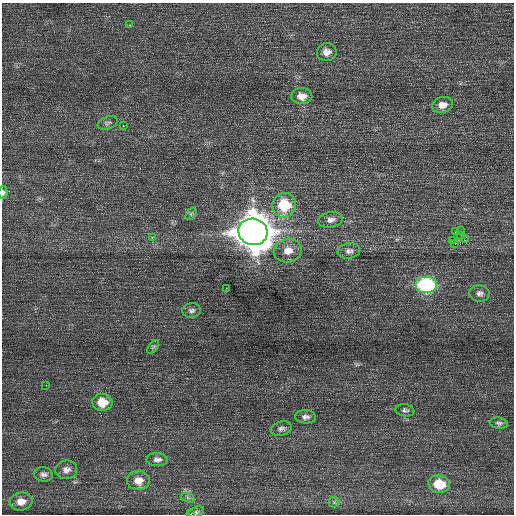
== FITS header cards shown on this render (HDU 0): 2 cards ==
NAXIS1  =                  512 / Axis length
NAXIS2  =                  512 / Axis length

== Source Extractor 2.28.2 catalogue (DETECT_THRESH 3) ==
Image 512 x 512 px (HDU 0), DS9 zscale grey, 1 PNG px = 1 image px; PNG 516 x 516 px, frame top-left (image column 1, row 512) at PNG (2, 3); each listed source drawn as its Kron ellipse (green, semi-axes under 4 px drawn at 4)
Background 0.434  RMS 0.69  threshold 2.08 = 3 sigma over >= 5 px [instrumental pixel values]
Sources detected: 41; all 41 listed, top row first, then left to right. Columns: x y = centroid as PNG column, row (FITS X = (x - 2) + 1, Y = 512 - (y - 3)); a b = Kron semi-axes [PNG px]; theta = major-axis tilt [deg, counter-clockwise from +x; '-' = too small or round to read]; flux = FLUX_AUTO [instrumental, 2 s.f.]
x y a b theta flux
130 25 3 3 - 85
327 52 10 9 - 310
302 96 10 8 -1 400
443 105 11 8 13 370
108 123 10 6 20 130
123 126 3 2 - 140
3 192 6 4 -86 140
284 205 12 11 - 2300
191 214 7 4 56 75
331 220 12 8 12 260
460 231 3 2 - 22
253 232 14 13 - 120000
455 232 3 2 - 93
461 236 3 2 - 47
152 237 2 2 - 390
452 240 3 2 - 79
465 240 3 2 - 21
455 244 2 2 - 12
288 251 14 11 14 560
349 251 11 7 8 200
426 285 11 8 0 6200
226 288 2 2 - 160
480 293 10 8 -4 180
192 310 9 7 5 150
153 347 8 4 53 73
46 385 2 2 - 210
102 402 10 8 1 880
405 410 9 6 -11 120
305 417 10 6 -4 170
499 423 9 5 -9 120
281 428 11 7 17 170
157 460 11 6 -3 200
66 470 11 9 5 240
43 474 9 7 -6 160
138 481 11 9 -1 540
439 484 11 8 -11 1200
188 498 7 4 -19 86
21 501 11 9 5 400
334 502 5 5 - 76
196 512 8 5 21 92
191 514 3 2 - 1800
At the frame edge (FLAGS 8, measured only in part): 2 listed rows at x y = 3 192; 191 514